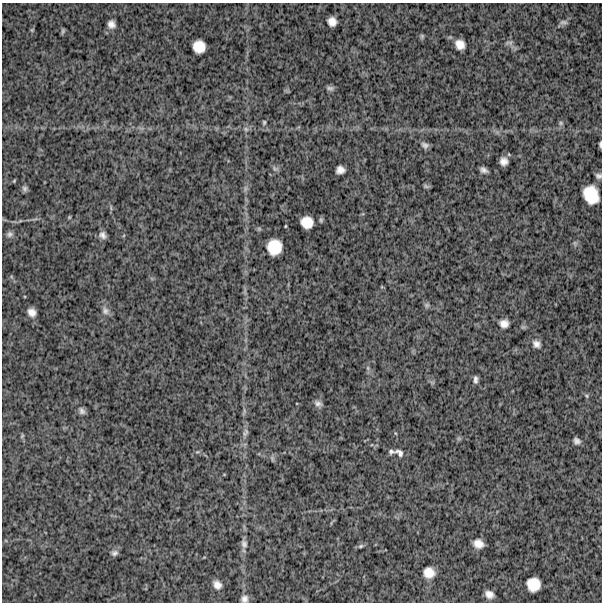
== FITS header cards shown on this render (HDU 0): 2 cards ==
NAXIS1  =                  600
NAXIS2  =                  600

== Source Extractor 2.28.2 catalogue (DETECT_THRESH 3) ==
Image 600 x 600 px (HDU 0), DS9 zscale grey, 1 PNG px = 1 image px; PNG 604 x 604 px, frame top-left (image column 1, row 600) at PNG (2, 3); no overlay
Background 1250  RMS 330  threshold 978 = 3 sigma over >= 5 px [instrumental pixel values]
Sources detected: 60; all 60 listed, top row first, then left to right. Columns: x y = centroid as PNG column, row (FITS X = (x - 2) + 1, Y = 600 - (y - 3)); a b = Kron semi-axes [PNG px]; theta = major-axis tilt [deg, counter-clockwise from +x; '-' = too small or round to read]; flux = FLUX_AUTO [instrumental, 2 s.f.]
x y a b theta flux
332 22 8 8 - 170000
563 22 10 5 0 59000
111 24 8 7 - 120000
32 30 5 4 - 25000
63 31 7 4 80 35000
422 36 6 5 - 35000
510 42 8 6 19 61000
460 44 10 9 - 200000
199 47 11 11 - 330000
330 88 10 6 -4 63000
264 122 6 5 - 32000
561 123 6 5 - 40000
246 129 7 5 -46 51000
600 144 5 2 - 38000
425 145 9 7 -27 79000
504 161 7 7 - 130000
275 169 9 6 -31 54000
340 170 8 7 - 140000
483 170 7 5 -22 84000
598 176 7 6 - 62000
14 181 6 3 46 23000
426 186 8 4 -14 37000
25 189 8 6 -80 59000
245 189 7 4 72 48000
591 195 17 13 -66 590000
69 217 5 4 - 23000
307 222 11 10 - 310000
285 226 4 3 - 18000
9 234 8 7 - 67000
102 235 8 6 -50 97000
274 247 14 13 - 490000
427 305 7 6 - 48000
105 311 12 9 -75 120000
32 312 8 7 - 150000
504 323 8 7 - 150000
523 327 6 5 - 35000
536 344 12 9 -45 120000
368 368 7 4 -72 41000
475 379 7 4 90 66000
432 382 7 4 -19 35000
586 396 6 4 -46 27000
318 403 10 7 -25 85000
82 411 9 7 -65 77000
244 411 9 3 -85 46000
246 432 9 6 -60 58000
22 436 7 4 65 30000
577 441 7 5 -31 76000
197 452 6 4 17 28000
391 452 7 6 - 56000
399 453 13 8 -35 110000
272 458 8 5 -67 47000
244 544 12 8 -74 97000
478 544 9 8 - 190000
361 546 8 5 27 47000
114 553 9 7 20 72000
429 573 12 12 - 260000
533 584 12 12 - 370000
217 585 9 7 -56 140000
489 594 8 6 -29 140000
244 599 9 9 - 110000
At the frame edge (FLAGS 8, measured only in part): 3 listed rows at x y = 600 144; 598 176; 244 599